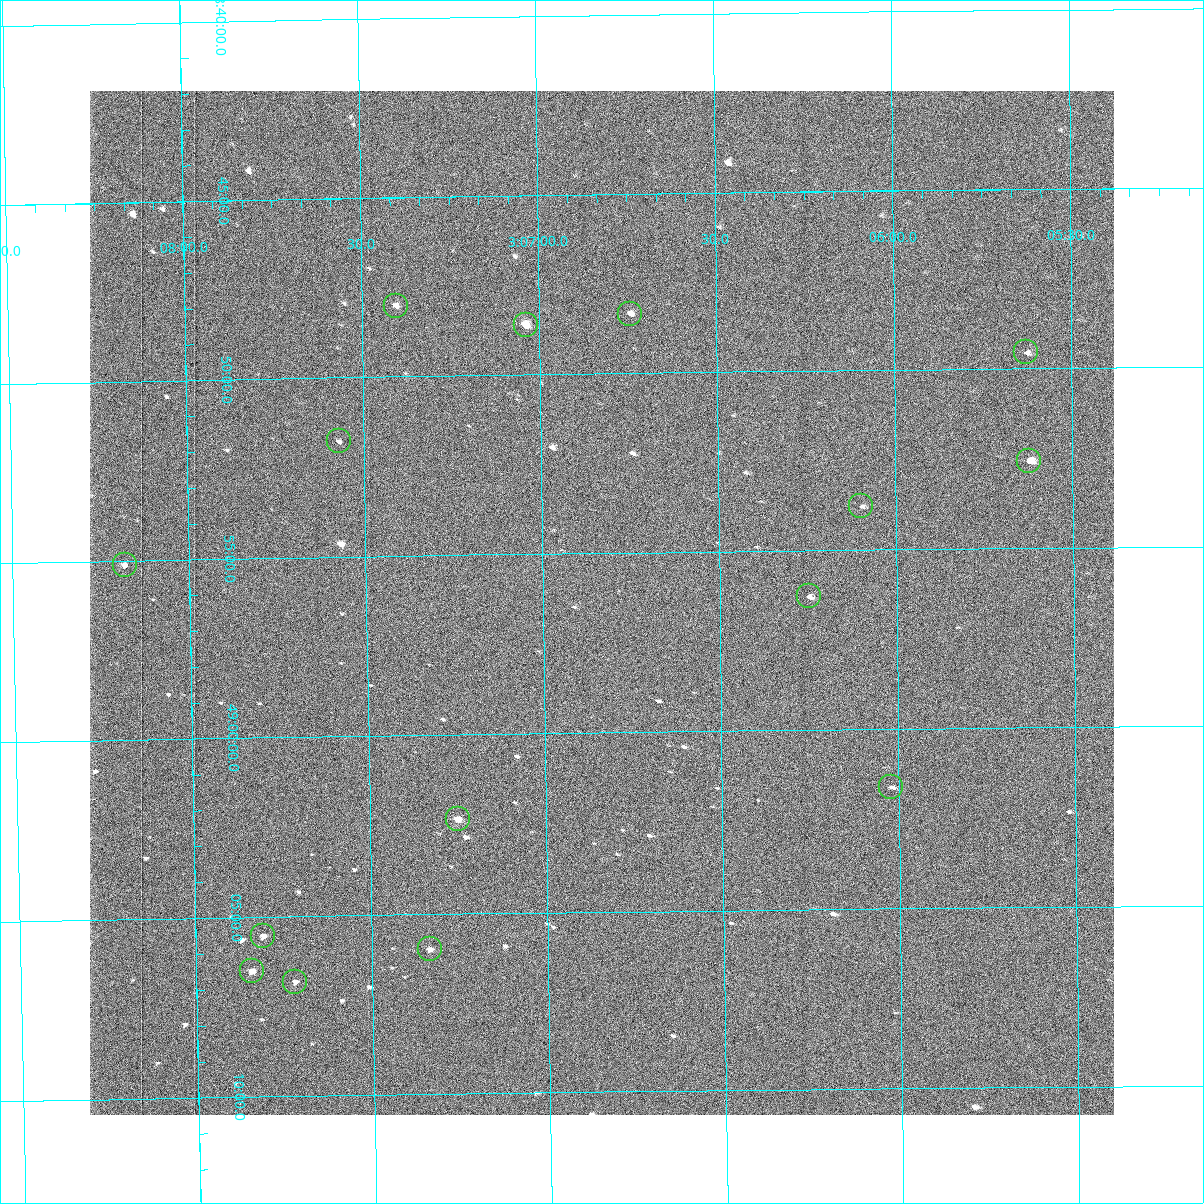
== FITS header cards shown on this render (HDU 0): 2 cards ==
NAXIS1  =                 1024 /fastest changing axis
NAXIS2  =                 1024 /next to fastest changing axis

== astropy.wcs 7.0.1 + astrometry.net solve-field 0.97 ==
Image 1024 x 1024 px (HDU 0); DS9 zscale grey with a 90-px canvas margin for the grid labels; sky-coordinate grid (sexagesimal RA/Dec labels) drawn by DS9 from the SOLVED WCS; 15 Tycho-2 reference stars matched to detected sources circled (green)
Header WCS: RA---TAN-SIP/DEC--TAN-SIP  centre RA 03:06:50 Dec +48:56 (46.71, +48.94 deg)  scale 1.67 arcsec/px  FOV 28.5' x 28.6'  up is -179 deg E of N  parity flipped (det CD > 0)
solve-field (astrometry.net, Tycho-2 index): VERIFIED the header's WCS against the Tycho-2 star catalogue (15 matches, 0 conflicts) and refined it, rather than solving blind
Solved WCS: RA---TAN-SIP/DEC--TAN-SIP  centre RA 03:06:50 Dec +48:56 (46.71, +48.94 deg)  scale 1.67 arcsec/px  FOV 28.5' x 28.5'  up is -179 deg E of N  parity flipped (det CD > 0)
The solver's refit moves the header's centre by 0.51 arcsec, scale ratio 1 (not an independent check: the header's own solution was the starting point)
Tycho-2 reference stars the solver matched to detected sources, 15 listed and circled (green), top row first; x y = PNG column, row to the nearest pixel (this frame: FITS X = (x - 90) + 1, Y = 1024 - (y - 91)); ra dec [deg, ICRS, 3 dp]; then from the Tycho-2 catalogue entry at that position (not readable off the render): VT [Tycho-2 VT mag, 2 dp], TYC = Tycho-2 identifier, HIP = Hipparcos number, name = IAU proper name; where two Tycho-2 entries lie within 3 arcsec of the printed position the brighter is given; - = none
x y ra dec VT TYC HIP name
396 306 46.851 +48.800 10.96 3318-412-1 - -
630 314 46.686 +48.806 10.73 3318-1207-1 - -
526 325 46.759 +48.810 9.54 3318-20-1 - -
1026 352 46.407 +48.826 11.40 3318-1121-1 - -
339 441 46.893 +48.863 11.43 3318-844-1 - -
1029 461 46.405 +48.876 9.33 3318-744-1 - -
861 506 46.524 +48.896 11.94 3318-478-1 - -
125 565 47.045 +48.919 11.50 3318-988-1 - -
809 596 46.562 +48.938 10.40 3318-18-1 - -
891 787 46.505 +49.027 11.73 3318-502-1 - -
458 819 46.813 +49.039 9.70 3318-216-1 - -
263 936 46.952 +49.092 11.30 3318-80-1 - -
430 949 46.834 +49.100 10.69 3318-1528-1 - -
252 971 46.960 +49.108 10.19 3318-1062-1 - -
295 982 46.930 +49.114 11.35 3318-390-1 - -